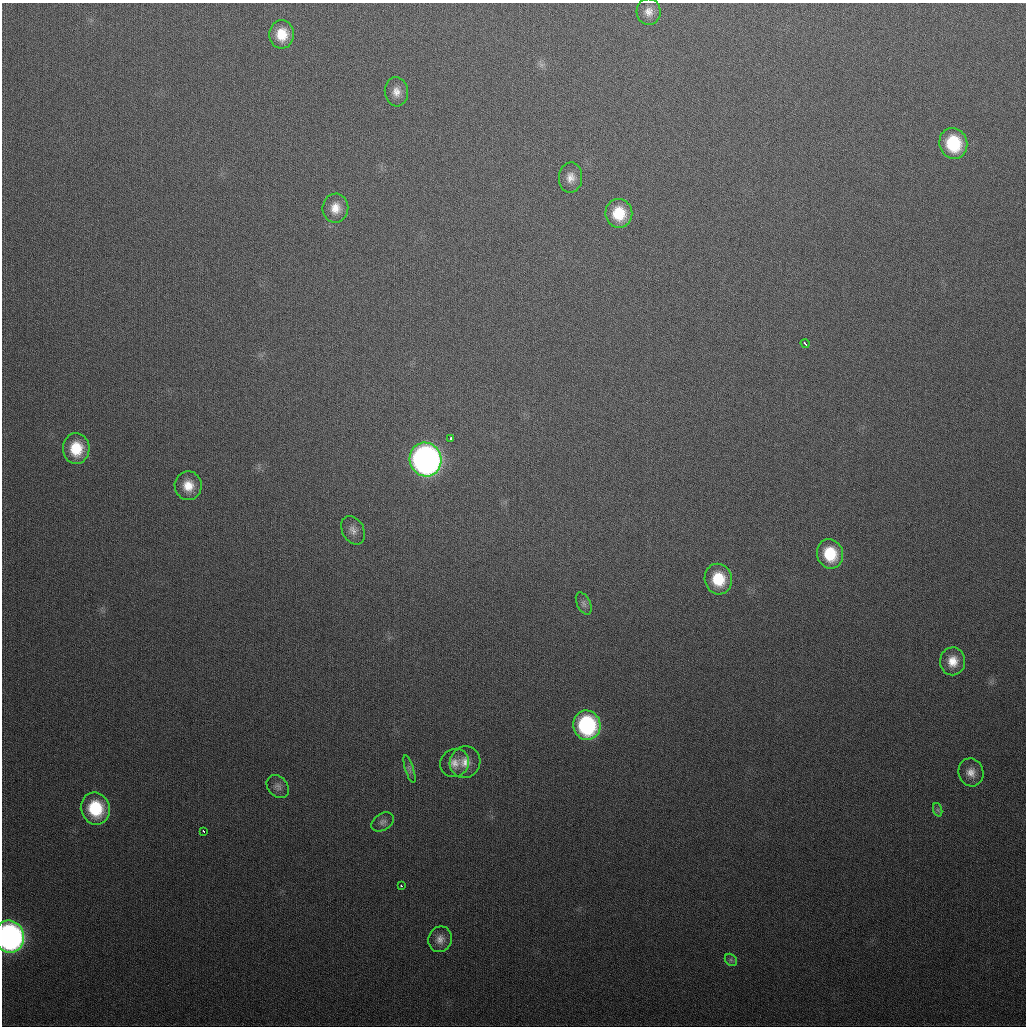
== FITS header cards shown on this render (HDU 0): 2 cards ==
NAXIS1  =                 1024
NAXIS2  =                 1024

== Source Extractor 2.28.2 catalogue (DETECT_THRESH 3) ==
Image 1024 x 1024 px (HDU 0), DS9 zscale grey, 1 PNG px = 1 image px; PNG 1028 x 1028 px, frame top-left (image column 1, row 1024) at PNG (2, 3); each listed source drawn as its Kron ellipse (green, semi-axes under 4 px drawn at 4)
Background 340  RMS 13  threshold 39.1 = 3 sigma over >= 5 px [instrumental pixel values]
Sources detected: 31; all 31 listed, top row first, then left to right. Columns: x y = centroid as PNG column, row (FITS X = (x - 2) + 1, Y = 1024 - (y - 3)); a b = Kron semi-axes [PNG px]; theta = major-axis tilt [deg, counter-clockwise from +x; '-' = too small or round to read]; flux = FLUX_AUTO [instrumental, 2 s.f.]
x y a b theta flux
649 12 13 12 - 7700
282 34 14 12 86 18000
396 92 15 11 -83 8500
953 143 15 14 - 47000
570 178 15 11 87 8200
335 208 14 13 - 12000
619 213 14 13 - 27000
805 343 5 2 - 2500
450 438 3 3 - 2500
76 449 15 13 88 27000
425 459 17 16 - 440000
188 486 14 13 - 15000
353 530 15 10 -60 6500
830 554 15 13 -72 33000
718 579 15 13 -77 29000
584 603 12 6 -65 3400
953 661 14 12 88 13000
587 725 15 13 -78 97000
465 762 16 15 - 12000
455 763 15 13 42 9000
409 769 14 4 -72 2800
971 772 14 12 -72 8700
278 787 13 9 -46 4600
95 808 16 14 -70 44000
938 810 7 4 -71 1900
383 822 12 8 33 4000
204 831 3 3 - 3500
401 886 3 2 - 1600
9 936 16 14 -78 300000
440 939 13 11 69 6900
731 960 7 5 -45 2000
At the frame edge (FLAGS 8, measured only in part): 1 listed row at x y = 9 936